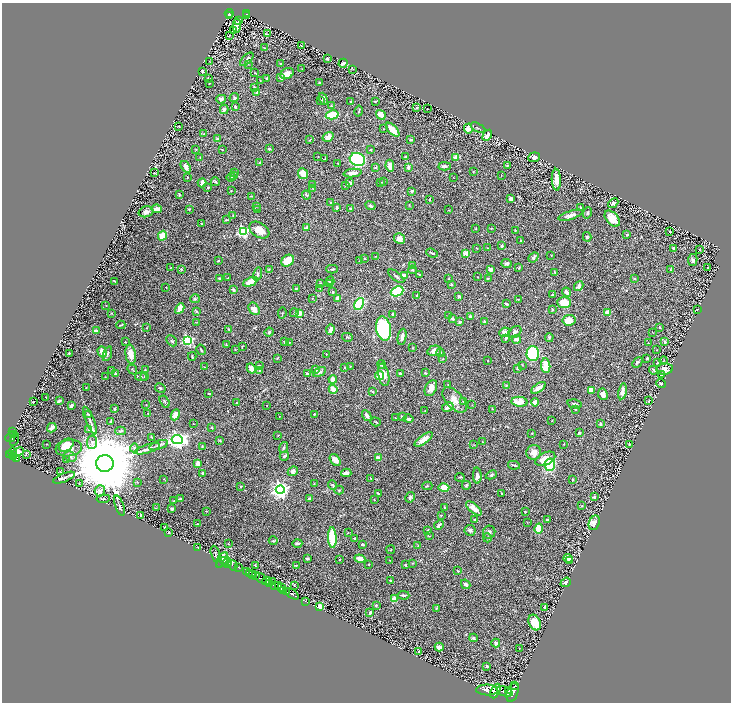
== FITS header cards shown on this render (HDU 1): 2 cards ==
NAXIS1  =                 1457
NAXIS2  =                 1400

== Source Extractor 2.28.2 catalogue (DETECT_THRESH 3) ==
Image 1457 x 1400 px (HDU 1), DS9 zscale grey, zoomed out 1/2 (1 PNG px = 2 x 2 image px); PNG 733 x 704 px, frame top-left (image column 1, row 1399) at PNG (2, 3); each listed source drawn as its Kron ellipse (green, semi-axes under 4 px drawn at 4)
Background 1.01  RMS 0.029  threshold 0.0858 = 3 sigma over >= 5 px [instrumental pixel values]
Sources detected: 535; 29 cannot appear on this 1/2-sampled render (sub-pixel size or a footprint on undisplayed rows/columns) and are neither listed nor drawn; of the other 506, the 500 brightest by FLUX_AUTO listed and drawn (6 fainter detections omitted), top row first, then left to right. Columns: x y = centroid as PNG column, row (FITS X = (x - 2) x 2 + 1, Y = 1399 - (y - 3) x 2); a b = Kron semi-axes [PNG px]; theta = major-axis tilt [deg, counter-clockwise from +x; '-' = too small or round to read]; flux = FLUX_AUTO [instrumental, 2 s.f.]
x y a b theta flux
229 13 4 2 - 130
246 14 4 3 - 120
229 15 3 1 - 29
247 16 2 1 - 14
238 21 3 1 - 3.3
237 25 7 3 84 43
234 31 3 2 - 48
268 34 2 1 - 3.2
229 35 2 1 - 2.6
301 46 3 1 - 3.4
265 48 4 2 - 3.3
247 59 8 2 45 10
327 59 4 3 - 7.6
209 61 2 1 - 1.6
343 63 4 2 - 18
248 64 2 2 - 3.3
281 64 3 2 - 2.9
302 69 2 2 - 2.5
353 69 3 2 - 1.9
202 71 3 2 - 10
255 73 4 1 - 2
287 74 7 5 27 44
267 78 3 2 - 8.4
281 78 3 2 - 18
208 79 2 2 - 2.6
260 80 2 2 - 2
319 82 2 2 - 5.8
209 83 2 1 - 1.9
254 87 4 3 - 5.4
257 92 4 3 - 16
234 97 5 4 - 7.8
221 99 5 4 - 16
323 99 6 4 -68 15
321 100 3 3 - 5.6
350 102 2 1 - 2.5
375 102 2 2 - 4.8
331 106 3 2 - 3.1
235 107 4 3 - 7.9
416 108 4 3 - 7.4
224 109 5 3 - 22
427 109 2 1 - 2.3
359 111 6 2 78 4.5
332 115 7 4 14 160
381 115 5 4 - 50
179 126 3 2 - 2.4
478 128 8 2 -26 5.4
383 129 2 2 - 1.8
468 129 5 4 - 38
393 130 8 4 -46 52
204 133 2 1 - 1.7
487 135 6 3 59 30
328 137 6 4 34 42
217 139 4 3 - 7.1
411 139 3 2 - 7.5
310 140 4 3 - 4.3
196 149 3 3 - 3.5
222 149 3 2 - 2.6
269 149 4 3 - 6.8
370 150 2 2 - 4.4
406 156 4 2 - 5.4
200 157 2 2 - 3.8
318 157 2 2 - 1.7
456 157 2 2 - 140
534 157 6 5 - 23
325 159 4 2 - 2.4
357 160 8 6 -20 680
260 163 3 2 - 10
338 163 2 2 - 1.9
390 166 6 3 -83 48
445 166 6 3 -1 16
507 166 4 3 - 6.3
186 167 6 3 -54 21
376 167 3 2 - 7.7
408 167 4 3 - 11
235 172 2 2 - 2.6
473 172 3 2 - 2.9
154 173 3 3 - 2.6
353 173 9 4 6 35
303 174 5 5 - 60
501 175 3 2 - 2.1
234 176 4 2 - 4.6
187 177 2 1 - 2.6
231 177 4 3 - 8
453 177 2 2 - 1.9
556 180 11 4 -87 45
215 182 4 3 - 4.4
380 182 2 2 - 3.6
383 182 2 2 - 2.9
202 183 4 3 - 35
350 183 3 3 - 24
312 184 4 3 - 5.3
345 186 3 2 - 2.5
208 188 2 2 - 4.8
313 189 3 2 - 3.4
231 190 2 2 - 2.5
412 191 3 2 - 16
179 194 4 2 - 4.8
306 195 4 3 - 6.3
251 196 3 2 - 2.8
511 199 3 3 - 20
429 200 3 2 - 4.2
331 202 2 2 - 6.3
613 203 6 4 40 15
409 205 3 2 - 3.2
257 206 3 3 - 4.1
370 206 5 3 - 12
580 207 2 2 - 4.5
337 208 3 2 - 11
157 209 5 4 - 33
189 209 3 3 - 4.4
351 209 3 3 - 5.5
258 210 2 2 - 6.1
448 210 3 2 - 2.2
146 212 7 5 17 19
587 213 6 4 73 8.5
570 215 12 4 17 23
233 216 3 2 - 3.6
612 219 9 5 -47 82
226 220 4 2 - 5.7
202 224 3 2 - 4.2
307 228 3 3 - 29
491 228 2 2 - 2.9
476 229 2 2 - 2
259 230 11 7 -32 68
515 231 3 2 - 2.4
670 231 2 2 - 3.7
243 232 4 4 - 720
627 234 3 2 - 6.2
162 236 5 3 - 120
587 237 4 3 - 7.5
400 238 5 5 - 38
521 241 3 2 - 5.1
502 246 4 3 - 7.6
477 248 2 2 - 2.8
488 248 2 2 - 3.1
673 248 2 2 - 13
700 250 3 2 - 2.1
432 253 6 2 -21 7
466 253 2 2 - 100
375 256 3 2 - 3.4
551 256 2 2 - 2.4
533 257 6 3 41 19
364 258 3 3 - 4.1
693 260 6 4 80 14
218 261 3 2 - 2.9
288 261 7 5 37 63
359 261 4 2 - 3.8
507 263 5 4 - 11
412 265 3 3 - 7.2
708 267 2 2 - 4.8
170 268 2 2 - 1.6
519 268 3 2 - 3.5
181 269 3 3 - 6.6
332 269 6 3 0 7.2
269 270 4 3 - 4.1
412 270 4 3 - 8
491 270 3 3 - 28
670 270 3 2 - 5.1
555 272 3 3 - 4
257 274 6 3 76 9.9
419 274 3 2 - 4.5
404 275 4 3 - 31
396 276 9 3 -39 12
477 277 2 1 - 1.6
219 278 3 3 - 6.4
228 278 3 2 - 2.6
488 278 3 3 - 3.6
635 278 4 2 - 2.7
448 279 2 2 - 3
114 281 3 2 - 3.3
330 281 4 4 - 9.8
250 282 8 4 25 71
320 283 4 3 - 5.5
330 284 4 3 - 6.1
451 284 2 2 - 6.5
579 286 5 3 - 18
166 287 2 1 - 2.8
296 288 3 3 - 4.5
320 288 3 2 - 2.5
234 290 4 4 - 9.8
397 291 6 5 - 240
333 292 3 2 - 6
566 292 5 3 - 25
552 295 3 2 - 7.3
417 296 3 3 - 4.8
459 296 4 3 - 8.5
312 298 2 2 - 2.5
337 298 4 3 - 23
195 299 5 4 - 8.2
518 299 2 1 - 2.3
564 303 7 5 -5 140
359 304 6 4 59 320
506 304 4 2 - 8.1
106 306 2 2 - 1.9
180 309 6 4 61 48
254 309 7 5 -55 50
552 309 3 2 - 3.8
697 309 2 1 - 2.1
197 311 4 3 - 4.3
608 312 2 2 - 120
112 313 3 2 - 2.5
282 313 5 2 - 3.3
294 313 4 3 - 5.3
299 313 2 2 - 120
393 314 3 3 - 8.8
449 315 3 2 - 3.3
470 316 3 2 - 14
452 319 4 3 - 10
569 320 6 5 - 68
484 321 3 3 - 5.1
197 322 4 2 - 2.7
460 322 2 2 - 29
121 325 4 2 - 5
660 327 3 2 - 3.2
147 328 2 1 - 2.7
229 329 3 2 - 3.8
384 329 12 7 -80 450
330 330 5 3 - 30
96 331 3 3 - 40
269 332 4 3 - 7.3
505 332 5 4 - 24
515 332 7 4 38 18
652 333 3 1 - 1.7
347 337 5 3 - 5.7
402 337 8 3 78 25
549 337 4 3 - 8.2
506 338 3 2 - 14
516 339 5 3 - 24
187 340 4 3 - 590
172 341 6 4 -46 10
125 342 2 2 - 3.6
284 342 3 3 - 3.6
289 342 3 2 - 4.7
665 342 4 3 - 11
648 343 3 2 - 2.6
226 345 3 2 - 3.8
242 347 3 2 - 4.6
412 348 3 1 - 1.9
235 349 3 2 - 2.2
201 350 5 2 - 6.7
657 350 2 1 - 3.5
434 351 7 5 14 27
102 352 5 4 - 43
69 353 2 2 - 4.1
440 353 4 3 - 8.4
533 353 7 6 - 280
107 354 8 3 71 10
131 354 9 5 -81 48
326 354 3 2 - 3.1
192 356 4 2 - 5.4
278 358 3 3 - 3.7
647 358 3 2 - 6.4
443 359 3 2 - 3.2
488 361 2 2 - 2.8
664 361 4 2 - 3.5
637 362 6 3 45 10
657 363 3 2 - 3.1
381 364 4 4 - 11
259 365 3 2 - 4.8
522 365 3 2 - 1.9
350 366 3 2 - 2.1
546 366 7 4 -85 110
204 367 2 2 - 1.7
251 368 5 4 - 24
345 368 2 2 - 3.9
518 368 3 3 - 6.5
132 369 5 2 - 4.6
316 369 3 3 - 22
665 369 8 6 4 28
145 370 4 2 - 3.2
259 370 4 3 - 5.3
654 370 4 2 - 7.1
112 371 2 2 - 2.3
320 372 7 4 29 15
115 373 4 3 - 5.8
425 373 3 3 - 5.4
307 374 4 3 - 12
400 374 3 3 - 13
384 375 11 5 -78 41
661 375 3 2 - 4.2
379 376 5 4 - 78
105 377 2 2 - 1.9
141 377 6 3 -5 7.4
145 377 4 2 - 3.2
333 379 4 4 - 25
661 384 5 3 - 7
448 385 3 2 - 2.2
506 386 4 3 - 3.9
86 388 3 2 - 2.8
160 388 5 3 - 7.1
431 388 8 5 63 31
538 388 8 3 34 37
333 389 4 3 - 56
591 390 3 3 - 44
622 391 8 3 79 39
372 392 4 3 - 4.9
209 394 2 2 - 14
603 394 6 5 - 27
46 397 2 1 - 1.7
454 400 15 8 -47 54
33 401 2 1 - 2.5
59 401 4 2 - 11
165 401 6 2 -56 5.6
649 401 4 2 - 5.1
463 402 2 2 - 21
519 402 8 5 -6 73
535 402 4 3 - 39
237 403 2 2 - 3.8
575 404 7 3 -12 9.7
146 405 3 2 - 2.6
267 405 2 1 - 1.6
472 405 3 2 - 1.7
71 406 4 2 - 11
448 407 6 4 28 31
115 409 3 2 - 8.3
492 409 3 2 - 2.2
575 409 3 3 - 4.7
425 410 2 2 - 1.8
88 414 3 2 - 4.3
148 414 2 2 - 2.7
314 414 2 2 - 6
175 415 6 3 64 78
279 416 2 1 - 2.3
367 416 6 3 -60 16
402 417 4 3 - 8.6
395 418 2 1 - 1.7
408 419 5 3 - 18
552 420 3 2 - 1.9
90 421 15 3 -68 19
111 421 4 2 - 10
376 422 5 2 - 4.9
193 424 3 2 - 1.8
600 424 4 2 - 7
211 427 4 2 - 4
52 428 5 3 - 22
89 430 4 2 - 3.5
121 431 5 3 - 7.5
13 432 2 2 - 59
532 433 2 2 - 6.5
579 433 2 2 - 9.9
14 435 3 2 - 270
278 435 3 2 - 2.7
10 437 5 3 - 800
151 437 4 1 - 2.4
14 439 7 2 70 330
424 439 11 4 35 50
177 440 5 4 - 2300
220 440 4 2 - 3.4
92 442 7 5 84 13
482 442 3 2 - 2.5
46 444 2 1 - 2
564 444 2 2 - 3
66 445 8 5 34 40
159 445 10 3 18 13
474 445 3 2 - 1.9
629 445 2 2 - 1.8
202 446 3 2 - 3.8
284 447 5 3 - 5.9
69 448 13 8 8 74
134 448 4 3 - 7.4
147 449 13 3 17 18
13 452 5 3 - 660
18 452 6 3 22 100
534 453 7 7 - 46
26 454 2 1 - 29
9 455 3 3 - 570
284 456 5 2 - 9.7
13 457 3 2 - 230
70 457 6 4 -22 15
378 458 3 3 - 32
16 459 3 2 - 130
66 459 3 2 - 3.8
545 459 10 6 26 83
335 460 6 4 -51 35
105 463 8 8 - 83000
198 463 4 3 - 17
514 465 6 3 -11 8.3
550 465 6 5 - 340
293 471 5 4 - 18
60 472 3 2 - 3.9
203 473 3 2 - 11
346 473 5 3 - 22
491 475 6 3 23 7.6
477 476 8 4 -87 21
460 477 5 2 - 2.9
64 478 12 2 22 12
370 478 2 1 - 1.8
164 479 2 2 - 2
572 480 3 2 - 4.1
137 482 3 2 - 2.5
79 483 3 2 - 2.2
314 483 3 2 - 2.9
333 485 5 3 - 6
466 485 4 3 - 6.8
427 486 5 3 - 4.5
241 487 3 2 - 4
444 488 5 4 - 86
280 490 4 4 - 2300
339 490 4 3 - 5.9
100 491 5 5 - 26
502 493 2 2 - 3.2
378 494 3 2 - 5.9
410 497 5 3 - 11
594 497 3 2 - 8.8
103 499 6 3 5 7.4
180 499 4 2 - 13
310 499 3 3 - 25
374 499 2 1 - 2
174 501 2 1 - 2.2
119 505 10 3 -70 11
582 506 2 2 - 4.2
445 507 3 2 - 2.8
156 508 3 2 - 2.6
474 508 9 4 -41 50
172 509 3 2 - 9.1
206 511 3 1 - 2.1
525 512 3 2 - 2.3
141 515 3 2 - 4.4
441 515 3 2 - 3.6
475 520 4 2 - 4.8
547 520 3 2 - 7.8
527 522 3 2 - 2.7
594 523 7 5 68 39
197 524 3 1 - 2.4
439 525 5 3 - 19
165 527 4 3 - 4.1
539 529 5 4 - 120
428 530 3 2 - 4.3
470 530 5 5 - 13
489 532 6 6 - 14
168 533 2 2 - 4.6
348 533 2 2 - 2.1
429 536 4 2 - 3.9
332 537 10 3 -88 250
354 538 3 2 - 5.2
487 538 4 2 - 4.6
273 541 4 3 - 5.2
297 543 5 2 - 17
228 544 2 2 - 3.5
362 544 3 2 - 9.6
418 546 3 2 - 3.5
198 548 2 2 - 3.3
391 550 4 2 - 3.9
215 554 8 2 -77 6.7
307 558 3 3 - 10
568 558 4 3 - 56
340 559 3 2 - 3.2
360 559 5 3 - 56
222 560 9 5 60 44
390 560 3 2 - 1.8
569 560 3 2 - 12
225 561 4 2 - 46
227 563 5 4 - 70
412 563 3 2 - 3.3
369 564 2 2 - 3.7
233 565 5 3 - 35
296 565 3 2 - 3
405 565 2 2 - 9.9
256 566 3 2 - 3.9
239 568 3 2 - 50
246 571 3 3 - 300
458 571 4 2 - 4
250 573 2 2 - 500
252 574 2 2 - 620
255 576 3 2 - 290
261 578 7 3 -38 2100
267 581 5 3 - 880
273 581 3 1 - 170
391 581 3 2 - 3.6
566 582 5 4 - 9.6
270 583 3 2 - 320
466 584 5 3 - 16
274 585 3 2 - 780
294 585 4 2 - 3.3
278 586 4 3 - 380
282 588 4 2 - 140
284 590 2 2 - 430
287 591 3 2 - 610
292 594 8 3 -34 1300
404 595 6 2 -2 9.4
395 599 4 4 - 44
305 601 2 1 - 13
376 606 3 3 - 5.7
320 607 4 3 - 21
545 607 3 2 - 7.2
436 608 3 3 - 3.6
370 613 3 2 - 10
535 623 8 5 -67 74
473 638 4 3 - 7
496 643 4 4 - 13
439 647 4 4 - 20
519 649 2 2 - 2.5
419 652 4 2 - 5.2
487 666 2 2 - 11
515 686 3 1 - 1000
487 690 11 5 -2 5100
509 690 3 2 - 1300
495 691 8 4 65 3000
505 691 8 4 -20 4800
513 692 10 5 72 5400
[6 fainter detections neither listed nor drawn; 29 sub-pixel or undisplayed-footprint detections neither listed nor drawn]